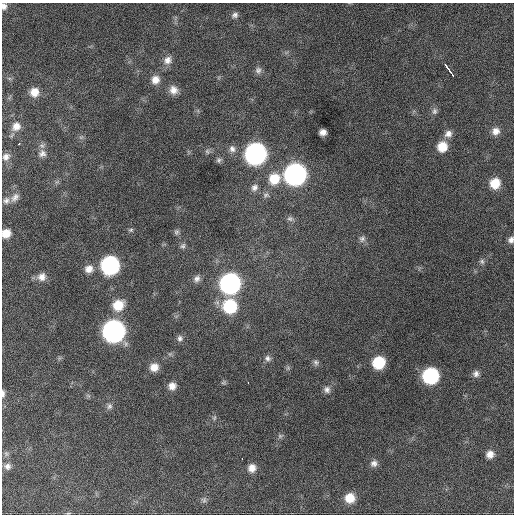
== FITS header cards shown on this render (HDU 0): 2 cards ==
NAXIS1  =                  512 / Axis length
NAXIS2  =                  512 / Axis length

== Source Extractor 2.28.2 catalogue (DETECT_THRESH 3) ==
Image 512 x 512 px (HDU 0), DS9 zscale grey, 1 PNG px = 1 image px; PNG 516 x 516 px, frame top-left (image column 1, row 512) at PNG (2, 3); no overlay
Background 771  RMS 28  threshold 83.5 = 3 sigma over >= 5 px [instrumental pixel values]
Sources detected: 69; all 69 listed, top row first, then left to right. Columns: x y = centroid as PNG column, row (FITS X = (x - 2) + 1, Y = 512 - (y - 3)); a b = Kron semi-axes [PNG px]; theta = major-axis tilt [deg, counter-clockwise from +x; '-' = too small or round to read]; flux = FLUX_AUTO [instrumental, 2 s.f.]
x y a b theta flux
4 6 8 6 87 8000
235 15 8 7 - 6600
167 60 12 10 50 14000
258 70 9 8 - 7200
449 70 14 3 -54 30000
155 80 10 10 - 17000
173 90 11 10 - 15000
34 92 9 9 - 21000
434 111 10 8 75 6700
16 126 12 10 52 17000
496 131 10 9 - 13000
323 132 6 6 - 11000
448 134 10 9 - 11000
19 144 3 2 - 3800
442 147 10 9 - 34000
232 149 10 8 -65 9200
207 151 8 6 -88 4200
42 153 11 11 - 12000
255 154 12 11 - 770000
6 157 10 8 44 9900
219 160 7 6 - 4500
295 174 12 11 - 780000
274 179 13 12 - 43000
495 183 10 9 - 37000
254 187 10 8 44 8500
266 195 10 7 -1 5900
15 197 13 8 48 10000
6 201 9 8 - 7900
290 218 9 7 -9 5500
131 230 6 5 - 3100
176 232 8 6 64 4100
6 233 8 8 - 24000
362 239 9 8 - 7200
511 240 8 7 - 7400
183 246 8 7 - 4800
482 261 8 6 -56 4700
110 265 11 11 - 400000
89 269 10 9 - 15000
42 277 11 10 - 15000
197 279 9 8 - 8600
230 283 11 11 - 620000
118 305 12 11 - 39000
230 306 12 12 - 120000
113 331 11 11 - 930000
180 338 9 8 - 6800
170 354 5 5 - 3300
268 358 8 7 - 7000
316 362 8 7 - 5400
379 362 10 9 - 80000
154 367 9 9 - 19000
288 368 5 5 - 3300
476 374 9 8 - 8100
431 376 10 10 - 230000
224 382 7 5 7 3200
248 383 3 2 - 2500
172 386 8 8 - 14000
327 390 9 8 - 8100
3 393 10 4 -88 5600
109 406 9 7 73 6100
214 418 7 6 - 3700
280 436 6 6 - 4000
6 454 8 5 -70 4000
490 454 8 8 - 14000
242 459 3 2 - 2600
374 463 9 9 - 8900
7 466 9 8 - 7900
252 468 9 8 - 16000
350 498 10 9 - 33000
204 500 7 6 - 4700
At the frame edge (FLAGS 8, measured only in part): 4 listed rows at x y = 4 6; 6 233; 511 240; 3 393